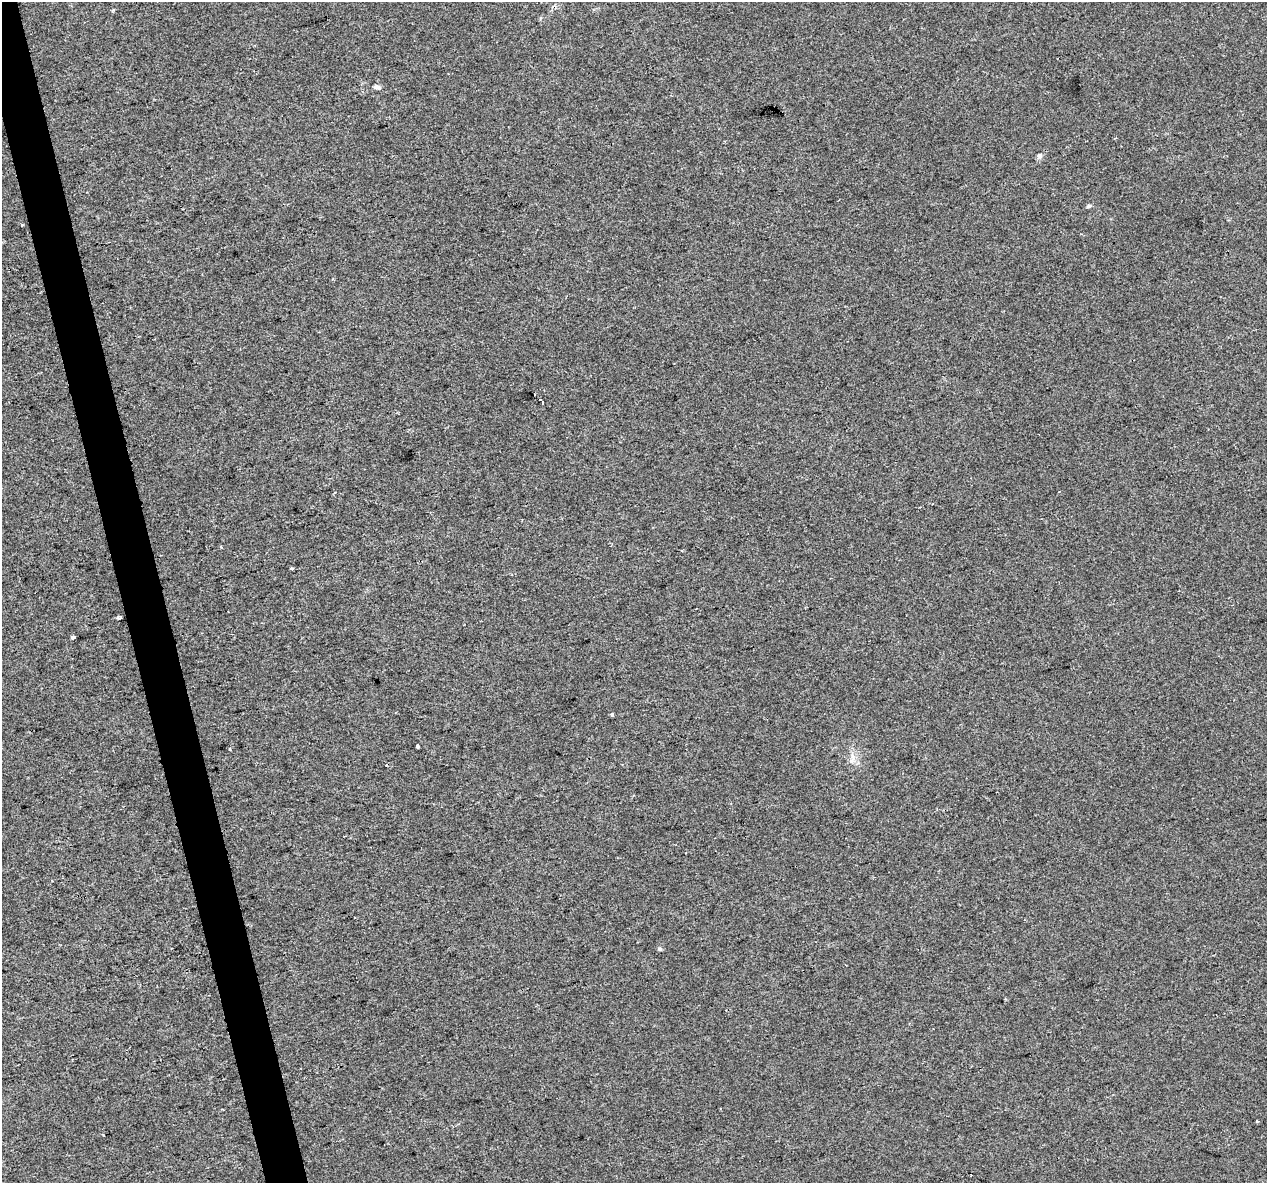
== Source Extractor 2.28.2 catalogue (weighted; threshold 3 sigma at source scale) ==
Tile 11 of 4 x 4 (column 3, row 3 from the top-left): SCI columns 2531-3795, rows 1269-2449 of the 5060 x 4850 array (HDU 1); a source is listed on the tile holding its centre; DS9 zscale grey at full resolution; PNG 1269 x 1185 px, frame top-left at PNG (2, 2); no overlay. Shown black and unused: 3% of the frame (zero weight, under 2 of 3 exposures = <1% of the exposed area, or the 3 px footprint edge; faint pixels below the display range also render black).
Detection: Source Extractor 2.28.2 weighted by HDU 2 'WHT'; one run over the whole footprint, this tile lists its part. Background 0.00547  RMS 0.0046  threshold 0.0208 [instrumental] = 3 sigma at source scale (4.5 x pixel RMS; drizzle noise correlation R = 1.50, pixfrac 1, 0.0396/0.0396 arcsec/px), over >= 5 px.
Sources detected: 17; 4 cosmic-ray / hot-pixel residue — not listed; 1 inside a brighter listed object's ellipse — not listed separately; the other 12 listed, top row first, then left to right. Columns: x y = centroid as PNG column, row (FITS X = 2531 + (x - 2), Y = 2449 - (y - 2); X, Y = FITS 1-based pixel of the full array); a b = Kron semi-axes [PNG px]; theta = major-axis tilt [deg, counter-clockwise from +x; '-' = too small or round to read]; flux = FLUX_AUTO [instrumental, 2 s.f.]
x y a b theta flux
377 87 8 5 -17 1.6
1040 155 6 6 - 1.2
1089 206 6 5 - 0.9
542 402 6 3 -50 3.7
292 568 3 3 - 1.9
119 618 4 3 - 1.6
73 637 3 3 - 13
612 714 4 4 - 0.86
418 746 3 3 - 5.5
230 749 3 3 - 1.2
852 761 7 5 0 1.3
660 949 6 4 -17 0.79